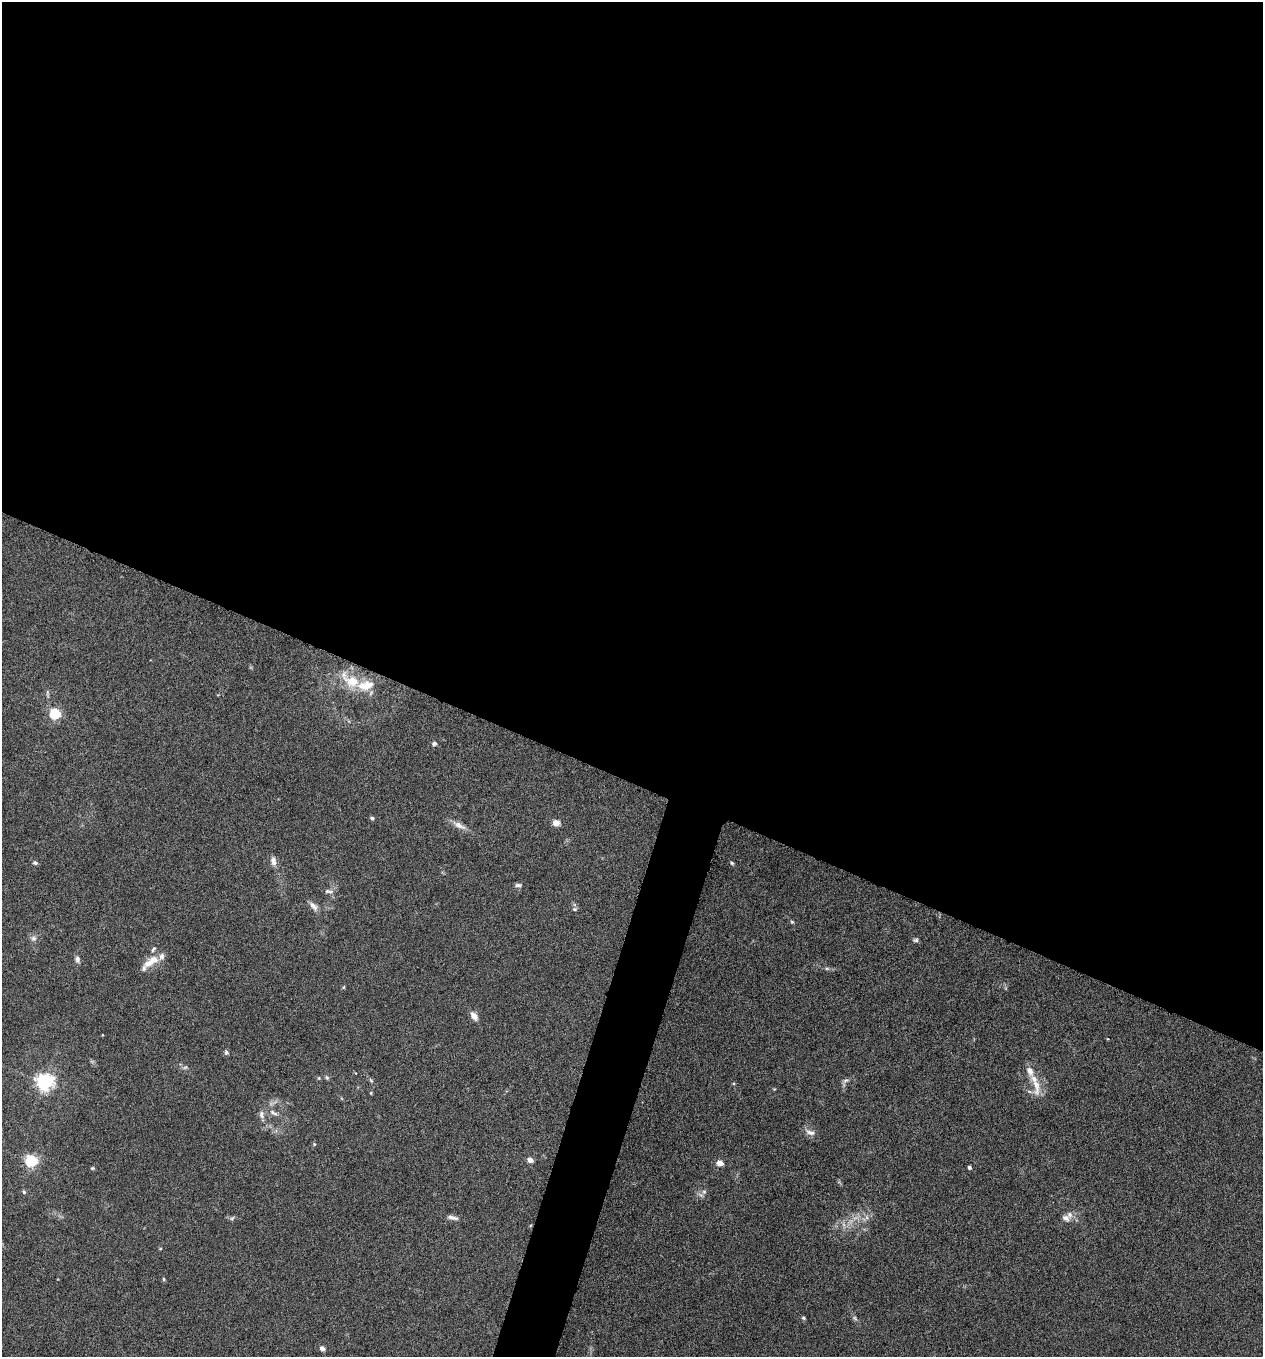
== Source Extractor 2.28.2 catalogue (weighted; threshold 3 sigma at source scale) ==
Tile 3 of 4 x 4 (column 3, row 1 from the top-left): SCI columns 2659-3919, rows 4075-5429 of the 5448 x 5438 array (HDU 1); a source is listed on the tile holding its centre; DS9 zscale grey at full resolution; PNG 1265 x 1359 px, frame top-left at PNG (2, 2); no overlay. Shown black and unused: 60% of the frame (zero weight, under 5 of 9 exposures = <1% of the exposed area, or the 3 px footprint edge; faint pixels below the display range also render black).
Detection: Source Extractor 2.28.2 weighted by HDU 2 'WHT'; one run over the whole footprint, this tile lists its part. Background 0.0659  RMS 0.0032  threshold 0.0131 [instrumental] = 3 sigma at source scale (4.09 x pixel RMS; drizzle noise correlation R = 1.36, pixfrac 0.8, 0.05/0.05 arcsec/px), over >= 5 px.
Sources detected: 60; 2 too faint to see at this stretch — not listed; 7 inside a brighter listed object's ellipse — not listed separately; the other 51 listed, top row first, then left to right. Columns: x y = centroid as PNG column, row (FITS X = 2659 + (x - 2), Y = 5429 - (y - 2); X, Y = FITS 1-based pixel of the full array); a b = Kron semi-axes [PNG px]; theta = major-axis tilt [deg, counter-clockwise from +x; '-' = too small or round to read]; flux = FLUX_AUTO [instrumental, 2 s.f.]
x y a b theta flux
351 680 31 15 -33 9.1
48 693 13 4 -87 0.71
55 714 6 5 - 31
434 743 6 5 - 0.67
372 818 5 4 - 0.58
556 823 5 4 - 4.6
459 825 21 7 -27 2.2
273 861 13 7 -82 1.5
35 863 7 5 -11 0.61
732 863 5 4 - 0.37
518 885 9 5 -2 0.76
329 891 14 6 -8 1.1
313 906 14 7 -47 1.6
575 909 6 5 - 0.47
792 922 5 4 - 0.35
33 938 8 8 - 1.1
916 940 8 6 19 0.58
77 959 9 6 -73 0.99
154 960 15 11 26 3.6
827 968 6 4 -1 0.48
344 987 6 3 70 0.31
474 1016 9 6 -54 2.2
226 1052 6 5 - 0.57
185 1067 8 5 29 0.63
327 1077 7 5 -67 0.47
319 1078 5 4 - 0.33
371 1080 6 5 - 0.47
846 1081 10 5 23 0.82
45 1082 6 6 - 120
1036 1085 34 9 -85 4.7
774 1089 4 4 - 0.24
371 1093 4 3 - 0.29
273 1113 13 6 -26 1.4
262 1115 11 7 -83 1.3
810 1132 16 7 -17 1.6
314 1144 5 4 - 0.29
530 1160 4 4 - 2.8
31 1161 6 5 - 48
720 1163 5 4 - 4.1
969 1167 4 3 - 0.61
92 1168 6 4 20 0.37
24 1192 6 4 -75 0.48
704 1192 6 6 - 0.73
452 1217 16 5 -14 1.3
867 1217 7 4 -89 0.7
232 1218 7 4 45 0.49
1066 1218 12 8 -32 1.5
164 1279 5 3 - 0.34
803 1318 5 4 - 0.43
855 1318 7 5 -38 0.6
322 1348 5 4 - 1.7